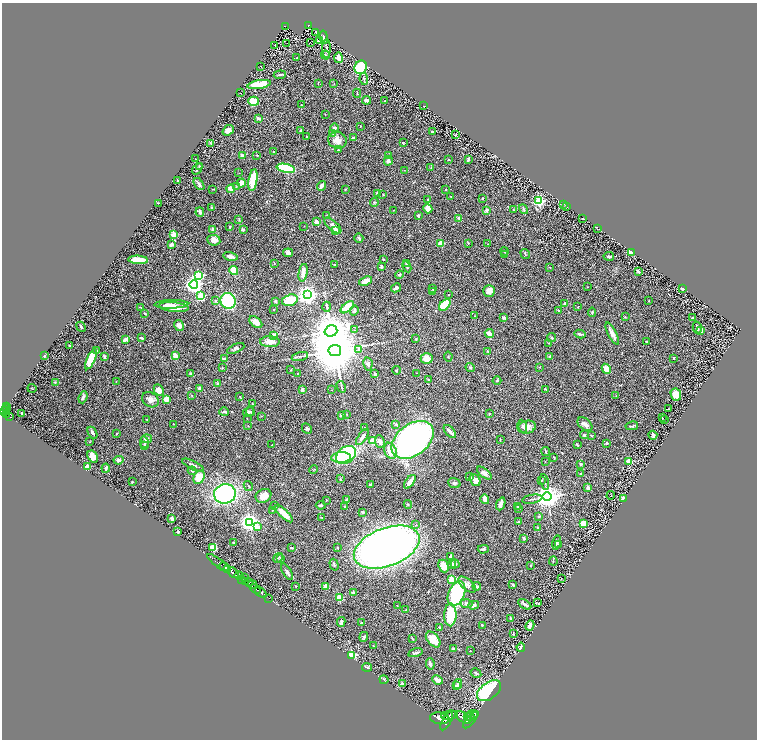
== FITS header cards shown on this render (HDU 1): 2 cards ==
NAXIS1  =                 1509
NAXIS2  =                 1475

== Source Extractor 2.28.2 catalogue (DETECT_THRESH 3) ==
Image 1509 x 1475 px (HDU 1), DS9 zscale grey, zoomed out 1/2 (1 PNG px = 2 x 2 image px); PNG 759 x 742 px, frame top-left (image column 1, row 1474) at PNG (2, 3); each listed source drawn as its Kron ellipse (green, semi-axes under 4 px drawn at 4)
Background 0.947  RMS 0.032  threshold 0.097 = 3 sigma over >= 5 px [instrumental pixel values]
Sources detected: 438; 32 cannot appear on this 1/2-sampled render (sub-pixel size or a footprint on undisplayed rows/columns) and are neither listed nor drawn; the other 406 listed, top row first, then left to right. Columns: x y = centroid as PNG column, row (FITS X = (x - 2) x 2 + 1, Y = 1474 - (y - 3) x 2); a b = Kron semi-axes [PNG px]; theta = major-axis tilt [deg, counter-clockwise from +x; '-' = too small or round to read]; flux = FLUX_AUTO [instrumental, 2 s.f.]
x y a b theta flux
308 25 4 3 - 190
285 26 3 2 - 140
316 32 3 2 - 4.1
324 37 7 4 -79 10
319 40 3 3 - 21
310 42 2 1 - 47
287 43 2 1 - 46
275 45 2 1 - 1.3
326 49 9 4 88 14
325 55 5 3 - 6.7
297 58 3 2 - 4.8
338 58 5 3 - 79
261 66 2 1 - 2.7
361 67 7 6 - 320
280 75 6 2 5 11
364 79 6 3 -81 12
318 83 3 2 - 3.3
259 84 12 4 10 190
334 84 3 2 - 3
240 93 2 1 - 2
357 93 4 2 - 5.5
366 100 4 3 - 31
254 101 5 4 - 120
385 101 2 1 - 3.3
301 105 2 1 - 2.7
424 106 2 1 - 2.3
325 114 3 2 - 2.3
258 118 4 3 - 13
360 126 2 2 - 3.1
334 128 4 3 - 17
228 130 6 4 40 26
301 130 3 2 - 8.7
432 132 2 2 - 21
333 133 4 4 - 8.2
455 135 3 2 - 2.8
307 137 3 2 - 3.6
353 138 3 2 - 13
337 140 9 8 - 51
211 143 3 2 - 4.1
403 143 3 3 - 4.4
338 150 2 2 - 13
274 152 3 2 - 3.7
257 155 2 2 - 4.3
389 155 3 2 - 6
242 156 4 3 - 27
196 159 2 1 - 2.7
468 159 3 2 - 14
448 160 3 2 - 3.6
388 161 4 4 - 21
199 167 4 2 - 12
286 168 9 3 -12 440
431 168 3 2 - 3.8
197 169 6 3 54 11
404 170 2 1 - 2
239 173 2 2 - 2.1
177 180 2 2 - 4.6
253 180 11 4 81 180
241 183 4 3 - 55
199 184 7 2 -53 11
321 186 5 3 - 28
236 187 4 2 - 5.5
213 189 3 2 - 2.7
231 189 4 2 - 88
345 189 3 2 - 4
446 190 2 2 - 5
377 193 4 2 - 6.9
383 195 2 2 - 3.9
450 196 2 1 - 1.8
483 198 2 2 - 3.8
428 199 3 3 - 4.3
539 201 3 3 - 810
374 202 4 3 - 6.7
158 203 2 2 - 6
564 204 3 2 - 2.6
567 206 4 2 - 3.3
212 208 3 2 - 10
428 208 5 4 - 47
524 209 5 3 - 7.1
393 210 2 1 - 1.5
486 210 2 2 - 60
513 210 3 2 - 3.9
200 212 5 2 - 25
327 216 3 2 - 3.8
418 216 2 2 - 39
459 218 4 3 - 10
583 219 2 2 - 5.3
239 220 4 2 - 2.8
316 222 4 2 - 40
333 225 10 4 -42 28
304 226 2 2 - 1.8
230 227 3 2 - 6.7
213 229 2 2 - 54
243 229 3 2 - 13
597 229 2 1 - 1.1
336 230 3 2 - 100
174 235 2 2 - 230
359 238 5 3 - 9.5
214 240 6 5 - 38
441 243 2 2 - 140
468 243 2 2 - 2.5
171 244 4 3 - 16
488 244 3 2 - 2.9
505 251 4 2 - 8.7
631 252 3 3 - 60
288 253 5 4 - 24
525 254 5 2 - 4.6
505 255 3 3 - 5.4
230 256 7 3 -12 33
609 256 5 3 - 11
138 260 10 4 -3 120
383 260 3 3 - 4.2
274 263 3 2 - 2.7
407 264 4 4 - 8.1
334 265 2 2 - 10
381 267 4 2 - 7.7
407 267 6 2 -63 7.4
550 267 3 2 - 3.5
234 271 5 3 - 110
638 271 3 2 - 13
303 273 9 4 79 47
399 274 4 3 - 9
199 276 3 3 - 600
366 281 7 4 22 48
194 285 4 4 - 2400
587 287 2 2 - 1.9
396 288 5 3 - 12
433 288 3 3 - 11
683 289 4 2 - 10
433 291 3 2 - 12
489 291 6 5 - 50
308 295 4 4 - 3800
448 295 2 2 - 4.4
201 296 4 3 - 280
215 300 4 3 - 9.5
290 300 8 5 16 210
228 301 8 7 - 410
275 301 3 2 - 11
649 301 3 2 - 3.6
171 304 17 3 1 35
565 304 2 2 - 31
445 305 7 4 47 230
140 307 2 2 - 3.8
174 307 15 5 -6 78
327 307 5 2 - 6.4
347 307 8 3 41 200
578 307 3 2 - 2.3
274 310 2 2 - 5.4
354 310 5 3 - 12
558 310 2 2 - 7.1
592 312 5 2 - 7.4
145 313 3 2 - 6.1
474 316 2 1 - 3
504 317 2 2 - 32
625 317 3 2 - 4.2
692 318 2 2 - 7.5
256 322 7 4 -40 42
179 325 5 5 - 34
81 327 5 3 - 11
697 328 6 4 -76 21
354 330 3 2 - 2
331 331 6 5 - 16000
701 331 2 2 - 50
612 333 12 4 -62 35
489 334 4 2 - 54
580 334 6 2 -11 14
273 335 3 3 - 38
552 337 5 3 - 7.2
141 338 4 2 - 8.3
125 339 4 3 - 48
416 339 3 3 - 5.6
270 342 10 5 -1 59
646 342 2 2 - 4.9
549 343 2 2 - 2.5
70 346 4 3 - 5.5
236 349 9 4 23 14
358 349 4 4 - 7.7
335 350 6 5 - 53000
96 351 3 2 - 4
488 351 3 2 - 11
44 355 2 2 - 10
104 356 2 2 - 47
175 356 4 3 - 52
300 356 8 2 14 9.7
550 356 2 2 - 18
448 357 5 2 - 3.2
427 358 6 5 - 58
673 358 3 2 - 6.1
91 359 11 4 65 190
225 359 3 2 - 37
368 364 7 4 -79 18
539 367 2 2 - 3.5
222 368 3 2 - 4.9
470 368 5 4 - 8.9
606 369 5 3 - 66
291 370 2 2 - 6.2
396 370 4 3 - 4.5
297 373 2 2 - 3.9
417 373 2 1 - 1.9
191 374 4 3 - 5.5
375 374 4 3 - 9.8
429 380 3 2 - 7.1
497 381 4 3 - 6.7
55 382 3 3 - 4.3
116 382 2 2 - 2.7
217 383 3 2 - 5.3
341 387 6 2 -60 5.5
32 388 4 1 - 2.6
200 388 4 3 - 15
302 389 4 3 - 12
545 389 4 2 - 5.7
159 390 6 4 -64 41
331 390 2 1 - 2.5
192 395 3 2 - 2.7
676 395 6 5 - 82
616 396 3 2 - 3
83 397 6 4 71 18
240 397 3 2 - 3.4
166 399 4 4 - 36
150 400 9 7 -34 37
252 404 3 2 - 4.1
7 406 4 2 - 100
7 409 2 2 - 230
669 409 2 1 - 1.8
6 410 4 2 - 430
3 411 3 3 - 710
250 411 5 3 - 5.2
224 412 5 3 - 9.2
248 412 6 4 29 13
22 413 2 2 - 4.3
7 414 3 2 - 320
346 414 2 2 - 2.9
490 414 3 2 - 4.9
341 415 3 2 - 13
261 416 2 2 - 2.2
10 417 4 2 - 180
662 418 2 2 - 4
247 419 2 2 - 2.3
147 420 3 2 - 4.2
664 420 2 1 - 1.6
174 424 2 2 - 2
396 424 4 3 - 5.4
585 424 8 5 -40 24
248 426 3 2 - 2.4
522 426 6 4 -71 11
632 426 6 2 11 8.8
365 427 2 1 - 1.3
527 427 9 6 12 36
307 428 5 4 - 12
450 432 8 3 -48 25
92 433 6 4 -60 18
117 434 3 2 - 5.1
584 435 4 3 - 8.4
591 435 3 2 - 3.4
653 435 4 3 - 17
362 437 9 3 55 29
146 439 5 3 - 17
500 439 2 2 - 2.6
373 440 3 3 - 66
413 440 23 15 37 2900
90 442 2 2 - 2.7
144 442 6 3 -82 9.9
380 442 6 4 -85 24
607 443 2 2 - 9.1
144 445 3 2 - 4.2
272 445 3 2 - 4.8
577 445 3 2 - 7.3
390 451 8 6 -66 93
546 451 4 2 - 8.2
346 455 11 8 37 580
93 456 6 4 -57 44
341 457 10 5 2 170
554 457 3 1 - 4.5
119 460 5 4 - 16
545 462 2 2 - 2.5
628 462 2 2 - 140
581 464 3 2 - 7.6
193 465 11 3 -26 18
87 467 2 2 - 150
106 468 4 3 - 18
314 470 4 2 - 3.4
192 471 4 2 - 4.7
484 473 9 4 -39 26
580 474 3 2 - 3.3
470 476 2 2 - 8.6
199 477 7 5 62 110
340 479 4 2 - 6.1
475 480 6 4 -53 60
541 480 3 3 - 4.7
132 482 3 3 - 3.7
410 482 8 3 55 60
545 482 8 2 -77 9.2
454 483 6 5 - 15
370 485 2 2 - 7.6
248 486 5 2 - 4.7
588 487 4 3 - 17
225 494 11 9 16 1200
611 495 4 3 - 3.6
263 496 8 6 30 60
547 496 4 4 - 6700
485 499 5 3 - 44
532 499 10 2 10 10
623 499 2 2 - 170
326 500 2 2 - 3.5
347 500 3 3 - 15
408 504 4 3 - 5.2
501 504 7 3 68 38
321 505 5 3 - 12
275 506 2 2 - 9
345 507 3 2 - 8.8
517 507 3 3 - 7.1
518 508 3 3 - 6.3
272 510 2 2 - 2.3
362 512 4 3 - 6.2
284 514 11 3 -44 84
539 516 4 3 - 9.6
321 517 2 2 - 2.5
171 518 3 3 - 16
250 522 4 4 - 3100
519 522 4 2 - 8.3
583 523 2 2 - 140
416 525 3 2 - 4.7
257 527 4 3 - 52
537 528 3 3 - 5
178 532 2 2 - 55
524 538 3 3 - 14
233 542 2 2 - 6.4
557 543 7 2 77 11
559 544 3 2 - 9.7
213 547 4 4 - 69
387 547 34 19 21 7100
291 548 2 2 - 6
337 548 2 2 - 4.9
483 549 5 3 - 11
451 556 3 3 - 12
278 558 5 2 - 6
281 559 3 2 - 3.7
553 561 4 2 - 3.6
218 563 13 2 -36 790
452 564 5 3 - 12
455 564 4 3 - 14
334 565 6 3 -73 9.1
444 566 6 5 - 65
531 566 3 2 - 3.8
224 567 5 2 - 1900
227 569 2 2 - 560
233 572 6 3 -43 4700
287 572 9 3 -59 13
239 576 4 4 - 1600
244 577 3 1 - 130
241 579 3 1 - 560
451 579 2 2 - 140
561 579 2 1 - 2.1
245 582 4 3 - 850
249 583 4 3 - 850
252 585 4 2 - 330
467 585 10 5 -40 28
513 585 3 2 - 7.9
296 586 3 2 - 4.1
326 586 2 2 - 130
477 586 4 2 - 19
255 589 6 2 -34 2000
261 592 6 2 -37 2400
353 592 4 2 - 8.5
456 594 13 8 68 470
269 598 2 1 - 34
339 598 3 2 - 230
538 603 3 2 - 3.8
466 604 6 4 -2 17
525 604 7 2 -33 18
474 605 5 4 - 14
397 606 2 2 - 2.4
406 610 3 3 - 4.8
450 615 11 6 89 250
511 619 4 3 - 8.7
341 622 5 3 - 23
362 623 2 2 - 9.6
482 625 2 2 - 3.9
530 625 5 4 - 34
439 627 3 2 - 3.5
513 633 4 2 - 3.4
364 637 5 3 - 10
413 638 3 2 - 3.7
433 640 9 5 -50 73
373 646 2 2 - 4
521 647 4 3 - 16
453 649 2 2 - 30
470 651 2 1 - 1.9
415 653 7 3 15 12
352 655 3 3 - 560
430 664 6 4 -77 14
367 667 5 4 - 11
476 673 6 3 -31 11
384 680 4 3 - 6.1
437 680 5 3 - 45
402 683 4 3 - 12
458 684 5 4 - 25
456 686 4 2 - 6.8
489 691 14 8 37 470
473 714 6 2 6 850
449 715 8 2 8 1200
463 717 9 4 -30 6400
467 717 4 3 - 2000
470 717 4 2 - 1600
440 718 10 5 -8 8800
470 720 10 3 51 5100
447 721 10 4 60 6900
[32 sub-pixel or undisplayed-footprint detections neither listed nor drawn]